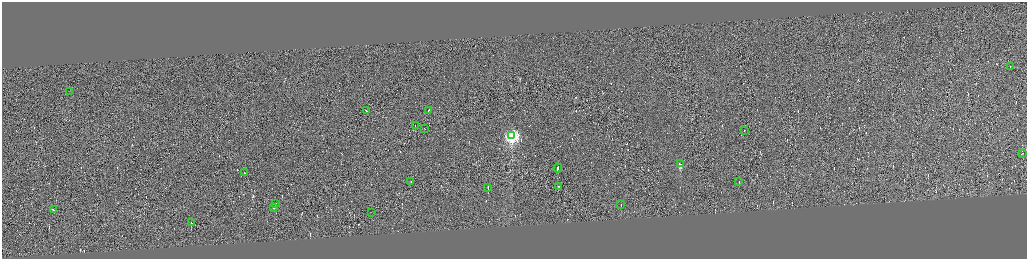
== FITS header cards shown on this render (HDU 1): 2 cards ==
NAXIS1  =                 4100
NAXIS2  =                 1026

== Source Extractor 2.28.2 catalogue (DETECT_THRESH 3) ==
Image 4100 x 1026 px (HDU 1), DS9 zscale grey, zoomed out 1/4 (1 PNG px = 4 x 4 image px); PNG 1029 x 261 px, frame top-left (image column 1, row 1025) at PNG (2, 2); each listed source drawn as its Kron ellipse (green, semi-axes under 4 px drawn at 4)
Background -0.109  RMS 4.2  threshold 12.5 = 3 sigma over >= 5 px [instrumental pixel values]
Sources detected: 493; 471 cannot appear on this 1/4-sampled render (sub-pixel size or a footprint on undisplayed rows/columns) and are neither listed nor drawn; the other 22 listed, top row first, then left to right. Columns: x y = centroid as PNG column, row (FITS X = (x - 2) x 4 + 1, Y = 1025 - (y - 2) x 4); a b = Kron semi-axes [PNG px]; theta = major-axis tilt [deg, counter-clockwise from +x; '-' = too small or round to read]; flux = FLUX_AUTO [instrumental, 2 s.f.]
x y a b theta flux
1011 67 2 1 - 1.6e+04
70 91 2 1 - 1.4e+04
429 110 2 1 - 3.2e+04
367 111 2 1 - 1.6e+04
416 125 2 1 - 8.1e+03
425 128 2 1 - 1.1e+04
745 130 2 1 - 1.3e+04
512 135 4 4 - 6.4e+05
1023 153 3 1 - 2.1e+04
681 164 3 1 - 1.5e+06
558 168 4 1 - 6.2e+04
245 172 2 1 - 1.2e+04
411 181 2 1 - 1.3e+04
739 182 2 1 - 1.3e+04
559 186 2 1 - 1.7e+04
488 187 2 1 - 1.1e+06
276 203 2 1 - 2.5e+04
621 204 2 1 - 8.8e+03
274 208 2 1 - 1.8e+04
54 209 2 1 - 1.8e+04
372 212 2 1 - 1.7e+04
192 222 2 1 - 2.4e+04
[471 sub-pixel or undisplayed-footprint detections neither listed nor drawn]